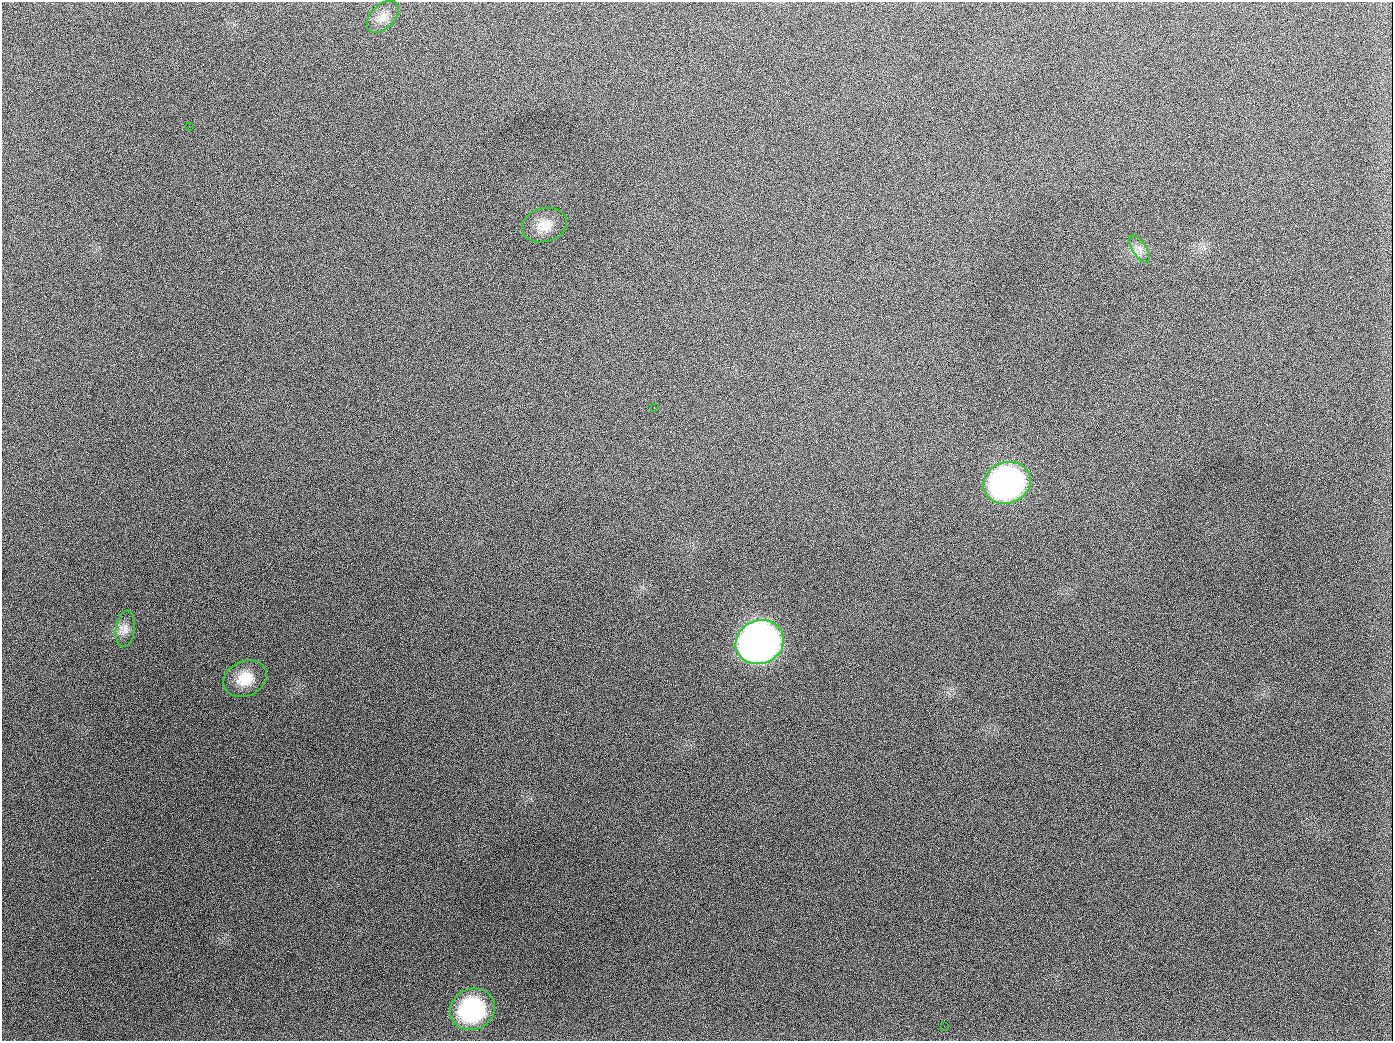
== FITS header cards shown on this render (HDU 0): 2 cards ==
NAXIS1  =                 1391
NAXIS2  =                 1039

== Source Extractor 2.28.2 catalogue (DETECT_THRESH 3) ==
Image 1391 x 1039 px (HDU 0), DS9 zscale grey, 1 PNG px = 1 image px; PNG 1395 x 1043 px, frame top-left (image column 1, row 1039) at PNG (2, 2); each listed source drawn as its Kron ellipse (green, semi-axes under 4 px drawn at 4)
Background 1890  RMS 79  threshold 238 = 3 sigma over >= 5 px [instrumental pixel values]
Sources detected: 11; all 11 listed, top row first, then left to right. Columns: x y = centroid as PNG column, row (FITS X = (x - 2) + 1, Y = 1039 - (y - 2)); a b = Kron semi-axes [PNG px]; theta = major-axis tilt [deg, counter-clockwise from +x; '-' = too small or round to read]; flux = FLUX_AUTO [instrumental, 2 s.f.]
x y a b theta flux
383 17 19 12 45 5.2e+04
189 126 2 2 - 5.9e+03
545 225 23 16 14 9.3e+04
1140 249 16 7 -57 3.2e+04
654 407 2 2 - 3.6e+03
1007 483 24 20 20 1.7e+06
125 629 18 9 82 4.2e+04
760 642 24 21 23 3.8e+06
245 679 22 17 24 1.2e+05
473 1009 23 20 22 6.3e+05
944 1026 3 2 - 3.6e+03